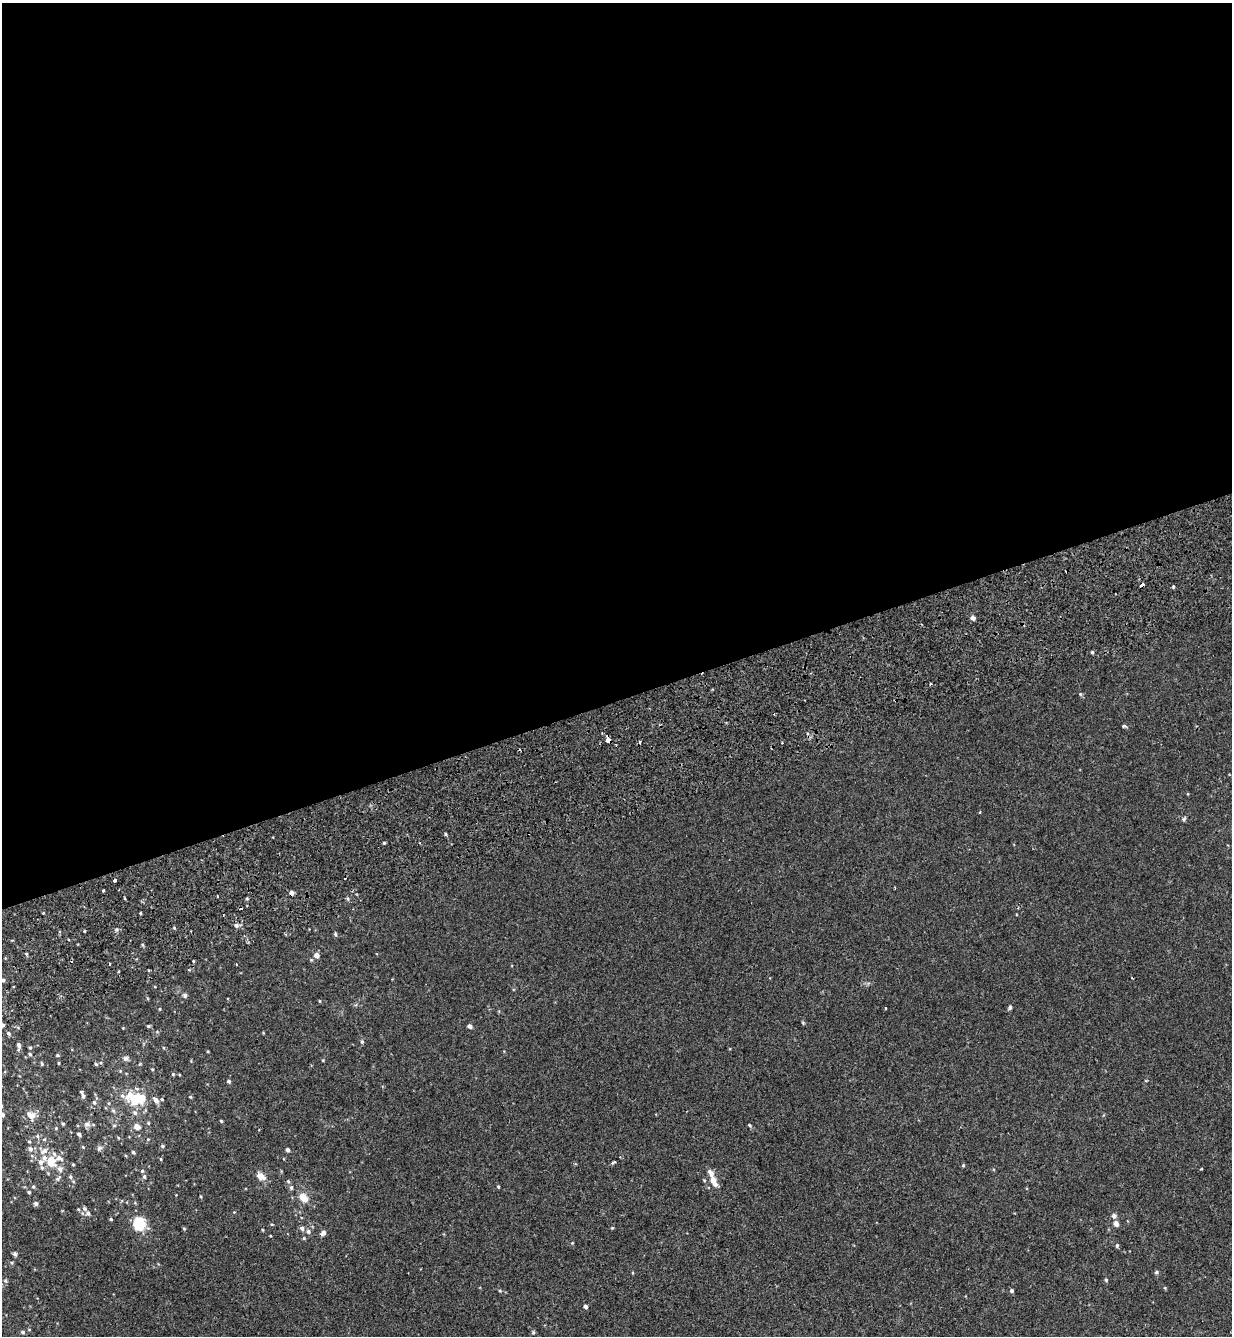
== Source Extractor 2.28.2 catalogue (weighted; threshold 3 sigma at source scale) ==
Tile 2 of 4 x 4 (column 2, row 1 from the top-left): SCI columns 1475-2704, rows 4156-5489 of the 5460 x 5640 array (HDU 1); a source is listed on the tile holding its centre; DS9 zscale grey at full resolution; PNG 1234 x 1338 px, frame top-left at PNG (2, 3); no overlay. Shown black and unused: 52% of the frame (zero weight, under 2 of 3 exposures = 11% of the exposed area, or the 3 px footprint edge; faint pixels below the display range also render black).
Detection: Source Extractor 2.28.2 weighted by HDU 2 'WHT'; one run over the whole footprint, this tile lists its part. Background -1.86e-04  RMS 0.0033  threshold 0.0147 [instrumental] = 3 sigma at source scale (4.5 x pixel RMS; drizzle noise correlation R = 1.50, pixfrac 1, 0.0396/0.0396 arcsec/px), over >= 5 px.
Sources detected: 112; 7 cosmic-ray / hot-pixel residue — not listed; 6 inside a brighter listed object's ellipse — not listed separately; the other 99 listed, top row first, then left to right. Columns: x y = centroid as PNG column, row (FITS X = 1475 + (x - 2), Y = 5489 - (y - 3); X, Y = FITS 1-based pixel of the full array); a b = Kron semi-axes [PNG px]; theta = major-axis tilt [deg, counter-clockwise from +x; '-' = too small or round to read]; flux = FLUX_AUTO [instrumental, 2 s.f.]
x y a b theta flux
1142 585 4 3 - 1.1
973 618 6 5 - 0.78
1092 652 4 4 - 0.36
930 684 3 2 - 0.4
1124 726 6 3 14 0.41
608 741 4 3 - 4.5
1184 819 5 5 - 0.47
446 834 5 3 - 0.32
384 843 3 3 - 0.35
115 881 3 3 - 1.1
103 891 3 3 - 2.9
217 896 2 2 - 0.34
236 925 5 5 - 0.89
335 934 5 4 - 0.36
317 955 5 5 - 1.8
109 964 3 3 - 1.2
236 964 2 2 - 0.3
3 980 4 4 - 0.52
185 995 5 5 - 0.62
320 1001 4 3 - 0.22
1010 1008 5 4 - 0.46
160 1009 4 3 - 0.24
3 1025 6 3 71 0.43
148 1026 4 4 - 0.39
470 1026 6 5 - 0.6
8 1033 6 5 - 0.58
362 1042 5 4 - 0.41
19 1045 8 5 -71 0.71
30 1048 4 4 - 0.3
30 1054 4 4 - 0.37
57 1055 4 3 - 0.36
125 1058 7 6 - 0.73
59 1063 4 3 - 0.24
96 1064 5 4 - 0.37
152 1069 4 3 - 0.24
173 1074 4 4 - 0.32
229 1081 4 4 - 0.52
83 1096 5 4 - 0.55
190 1097 4 4 - 0.26
136 1098 25 14 -6 10
94 1102 6 4 -62 0.46
135 1113 7 5 -74 0.75
2 1115 5 5 - 0.78
31 1115 14 10 -61 2.2
221 1121 4 3 - 0.31
148 1123 5 3 - 0.26
63 1124 4 3 - 0.34
87 1124 7 6 - 0.87
749 1125 5 3 - 0.29
137 1126 6 5 - 2.1
56 1128 4 4 - 0.26
79 1134 4 3 - 0.53
37 1136 5 5 - 0.47
29 1142 5 3 - 0.27
163 1146 5 4 - 0.36
83 1147 4 4 - 0.22
99 1148 7 5 26 0.58
30 1149 6 5 - 0.93
288 1150 4 4 - 0.64
43 1151 12 5 41 1.2
133 1152 4 4 - 0.45
59 1158 13 8 -15 1.5
161 1159 4 4 - 0.25
51 1161 10 8 -79 5
40 1162 6 5 - 0.91
613 1162 4 3 - 0.83
73 1164 4 3 - 0.26
963 1165 5 4 - 0.3
60 1169 8 7 - 0.98
710 1173 12 6 -60 1.4
261 1176 13 8 -29 2
70 1177 5 4 - 0.44
144 1177 6 5 - 0.57
713 1180 6 6 - 1.9
288 1181 5 4 - 0.34
498 1186 4 3 - 0.26
291 1187 6 5 - 0.55
29 1192 4 4 - 0.36
304 1198 10 6 -50 3.7
36 1203 5 4 - 0.73
84 1208 6 6 - 0.68
1114 1216 6 5 - 0.84
111 1219 4 3 - 0.34
139 1224 12 11 - 9.2
1116 1224 5 4 - 1.4
302 1228 6 5 - 0.8
308 1231 6 5 - 0.7
323 1233 8 5 42 0.99
304 1238 5 3 - 0.28
1117 1245 5 4 - 0.44
15 1254 5 4 - 0.67
1156 1272 5 4 - 0.43
1106 1280 4 4 - 0.35
6 1281 5 3 - 0.39
500 1291 5 3 - 0.28
1012 1291 5 4 - 0.51
585 1306 4 4 - 0.74
22 1332 5 4 - 0.54
533 1332 5 4 - 0.39
Overlapping masked pixels (flux is a lower limit): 2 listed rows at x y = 1142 585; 608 741
Isophote crosses this tile's border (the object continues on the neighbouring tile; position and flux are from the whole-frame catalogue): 1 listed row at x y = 2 1115
Unlisted compact peaks at least as high as the median listed source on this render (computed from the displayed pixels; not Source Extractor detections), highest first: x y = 1080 694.